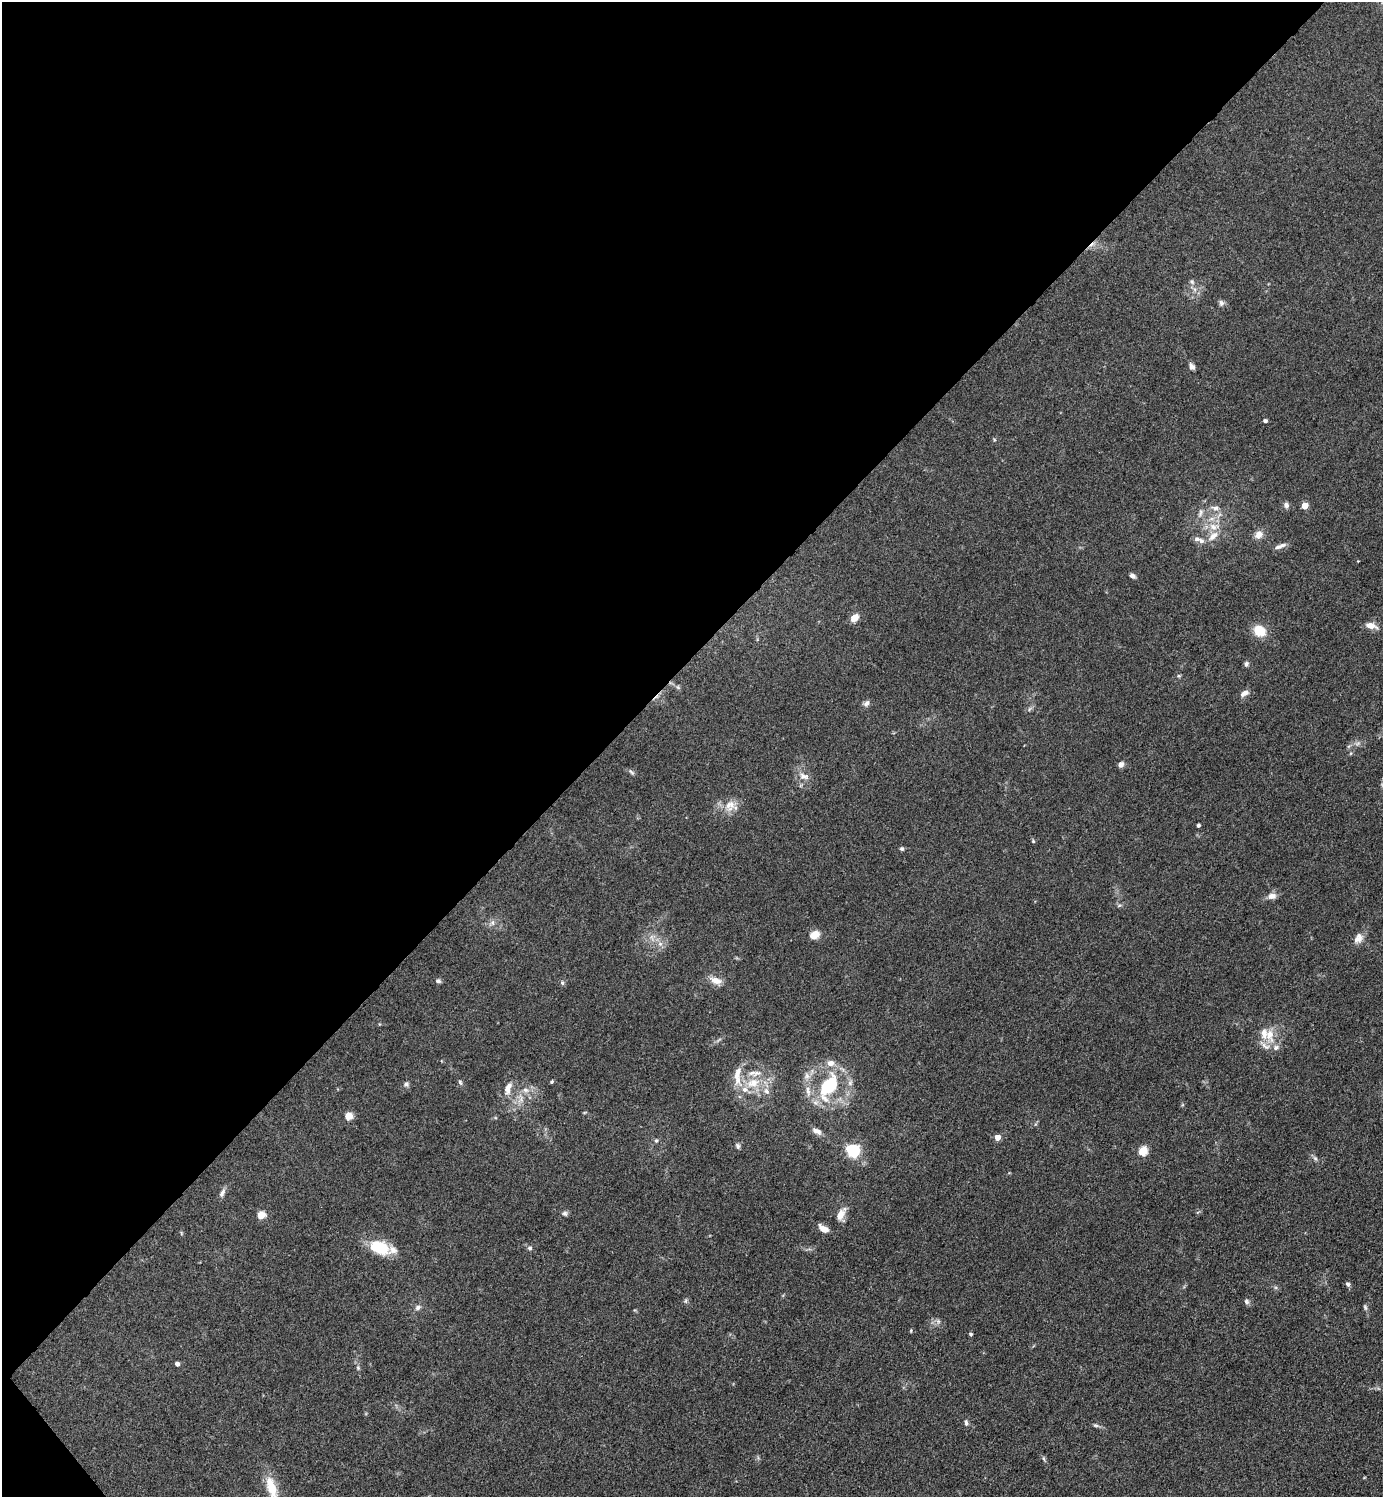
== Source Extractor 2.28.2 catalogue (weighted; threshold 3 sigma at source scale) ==
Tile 5 of 4 x 4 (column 1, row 2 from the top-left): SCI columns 300-1680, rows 2991-4485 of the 5980 x 5982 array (HDU 1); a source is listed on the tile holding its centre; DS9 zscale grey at full resolution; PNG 1385 x 1499 px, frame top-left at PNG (2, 2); no overlay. Shown black and unused: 44% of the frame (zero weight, under 3 of 4 exposures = <1% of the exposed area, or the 3 px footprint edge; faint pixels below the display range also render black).
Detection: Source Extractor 2.28.2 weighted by HDU 2 'WHT'; one run over the whole footprint, this tile lists its part. Background 0.0863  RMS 0.0063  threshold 0.0286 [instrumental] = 3 sigma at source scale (4.5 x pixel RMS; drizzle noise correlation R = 1.50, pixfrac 1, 0.05/0.05 arcsec/px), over >= 5 px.
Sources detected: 98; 1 too faint to see at this stretch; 1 cosmic-ray / hot-pixel residue — not listed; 12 inside a brighter listed object's ellipse — not listed separately; the other 84 listed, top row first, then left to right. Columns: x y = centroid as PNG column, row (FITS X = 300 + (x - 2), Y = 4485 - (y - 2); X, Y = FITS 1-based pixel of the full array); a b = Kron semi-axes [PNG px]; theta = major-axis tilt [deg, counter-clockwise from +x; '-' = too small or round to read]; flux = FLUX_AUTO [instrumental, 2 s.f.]
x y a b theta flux
1192 282 7 5 -67 1.5
1221 303 8 7 - 1.8
1192 366 10 6 -63 2.1
1265 421 4 3 - 1.7
994 440 5 4 - 0.72
1286 505 8 6 -69 2.2
1305 506 5 4 - 12
1215 508 12 6 -8 2.7
1200 512 13 6 72 2.7
1214 527 17 9 0 7.5
1259 535 10 9 - 4.8
1213 536 17 8 42 6.4
1197 539 9 7 -3 2.3
1280 546 16 5 20 3
1132 576 8 5 -30 1.7
854 618 8 6 47 6.9
1371 626 16 8 -16 5.1
1259 631 12 10 -39 14
1246 664 7 5 79 1.4
1179 676 6 4 -71 0.83
678 687 6 5 - 1.1
1244 693 12 7 29 3.4
866 703 9 6 41 2.4
1030 709 8 4 46 1.4
1349 746 6 4 71 0.99
1121 764 7 6 - 2.6
631 772 10 5 -40 1.5
804 776 14 9 -10 4.6
730 805 19 15 38 8.8
1198 825 4 3 - 1.4
1033 841 5 5 - 0.8
902 849 5 5 - 1.3
1272 896 11 8 9 3.6
1119 905 6 4 3 1
492 923 9 7 56 2.5
814 935 11 8 24 6.2
652 938 13 5 -66 2.8
1358 938 14 10 55 4.8
660 944 7 7 - 2.5
438 981 7 5 -13 1.6
716 981 17 9 -22 6
562 983 7 5 -70 1.2
1269 1034 19 9 -83 8.8
830 1063 9 7 12 4.5
738 1072 21 9 73 6.4
460 1082 7 5 -72 1.2
551 1082 4 4 - 0.95
753 1083 22 13 12 15
406 1084 8 7 - 1.6
828 1086 13 7 59 60
508 1088 20 9 72 6.1
808 1091 17 5 -80 4.2
521 1099 16 8 90 5.8
584 1113 5 3 - 0.63
349 1116 7 6 - 7.4
817 1131 12 6 -26 3.4
997 1137 4 4 - 7.4
656 1141 6 4 62 1.1
738 1146 7 5 -59 1.3
853 1151 6 6 - 100
1143 1151 5 5 - 28
1315 1158 8 5 -53 1.5
222 1193 14 6 68 2.5
565 1213 8 7 - 1.6
261 1215 5 5 - 17
841 1215 15 8 63 7.2
823 1229 10 6 -33 6.8
181 1233 6 3 -72 0.68
379 1248 23 15 -21 22
530 1248 6 6 - 1.5
1348 1284 6 5 - 1.5
685 1301 7 5 73 1.1
1246 1302 8 6 -49 1.6
418 1307 9 6 34 2.1
1365 1307 9 5 -76 1.2
938 1321 8 6 -69 1.8
911 1331 5 3 - 0.56
971 1334 4 4 - 1.1
177 1364 4 4 - 2.5
358 1368 6 5 - 1.1
966 1423 9 5 -84 1.5
1096 1425 9 4 -11 1.4
1044 1458 8 4 -81 1
272 1489 33 14 -75 16
Isophote crosses this tile's border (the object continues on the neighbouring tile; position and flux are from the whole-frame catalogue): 1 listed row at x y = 272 1489